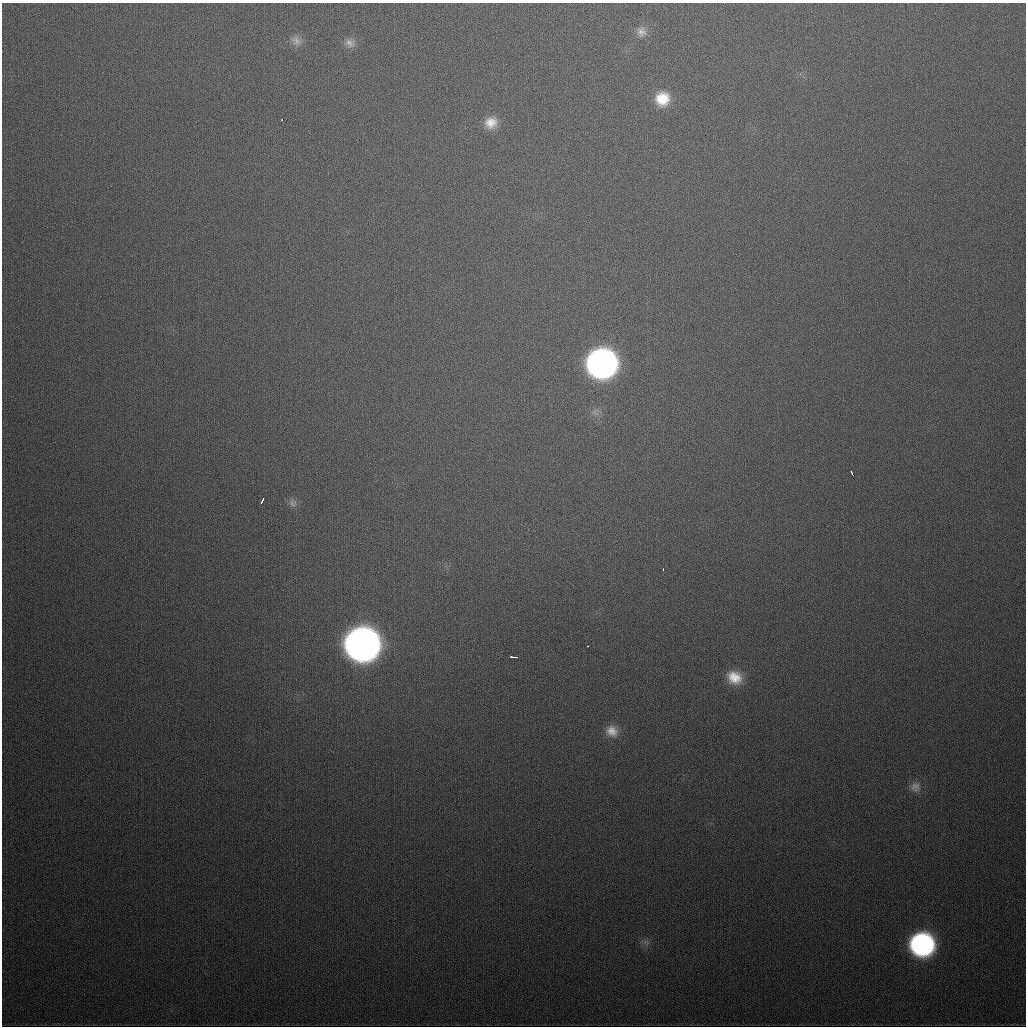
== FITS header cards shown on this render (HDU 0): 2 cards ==
NAXIS1  =                 1024
NAXIS2  =                 1024

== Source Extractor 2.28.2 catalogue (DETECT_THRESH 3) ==
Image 1024 x 1024 px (HDU 0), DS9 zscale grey, 1 PNG px = 1 image px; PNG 1028 x 1028 px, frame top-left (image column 1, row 1024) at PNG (2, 3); no overlay
Background 421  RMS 15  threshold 45.7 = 3 sigma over >= 5 px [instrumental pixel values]
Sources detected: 19; all 19 listed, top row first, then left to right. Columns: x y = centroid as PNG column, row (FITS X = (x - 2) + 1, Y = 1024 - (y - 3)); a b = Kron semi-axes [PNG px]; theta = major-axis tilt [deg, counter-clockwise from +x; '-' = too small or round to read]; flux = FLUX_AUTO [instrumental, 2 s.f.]
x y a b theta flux
641 32 15 13 74 9.8e+03
296 41 14 10 -41 7.0e+03
349 43 14 10 -33 6.8e+03
662 99 16 15 - 2.5e+04
282 119 3 2 - 3.1e+03
491 123 15 14 - 1.5e+04
602 363 18 18 - 7.5e+05
852 474 4 2 - 7.4e+03
262 501 5 3 - 4.2e+03
292 503 11 7 -55 4.5e+03
663 569 3 2 - 2.4e+03
362 644 19 18 - 1.7e+06
587 646 3 2 - 3.1e+03
514 657 7 2 -2 4.3e+03
734 677 17 14 -25 2.1e+04
612 731 17 14 -37 1.3e+04
915 787 13 12 - 7.7e+03
646 942 8 6 -29 3.5e+03
922 944 17 16 - 2.8e+05